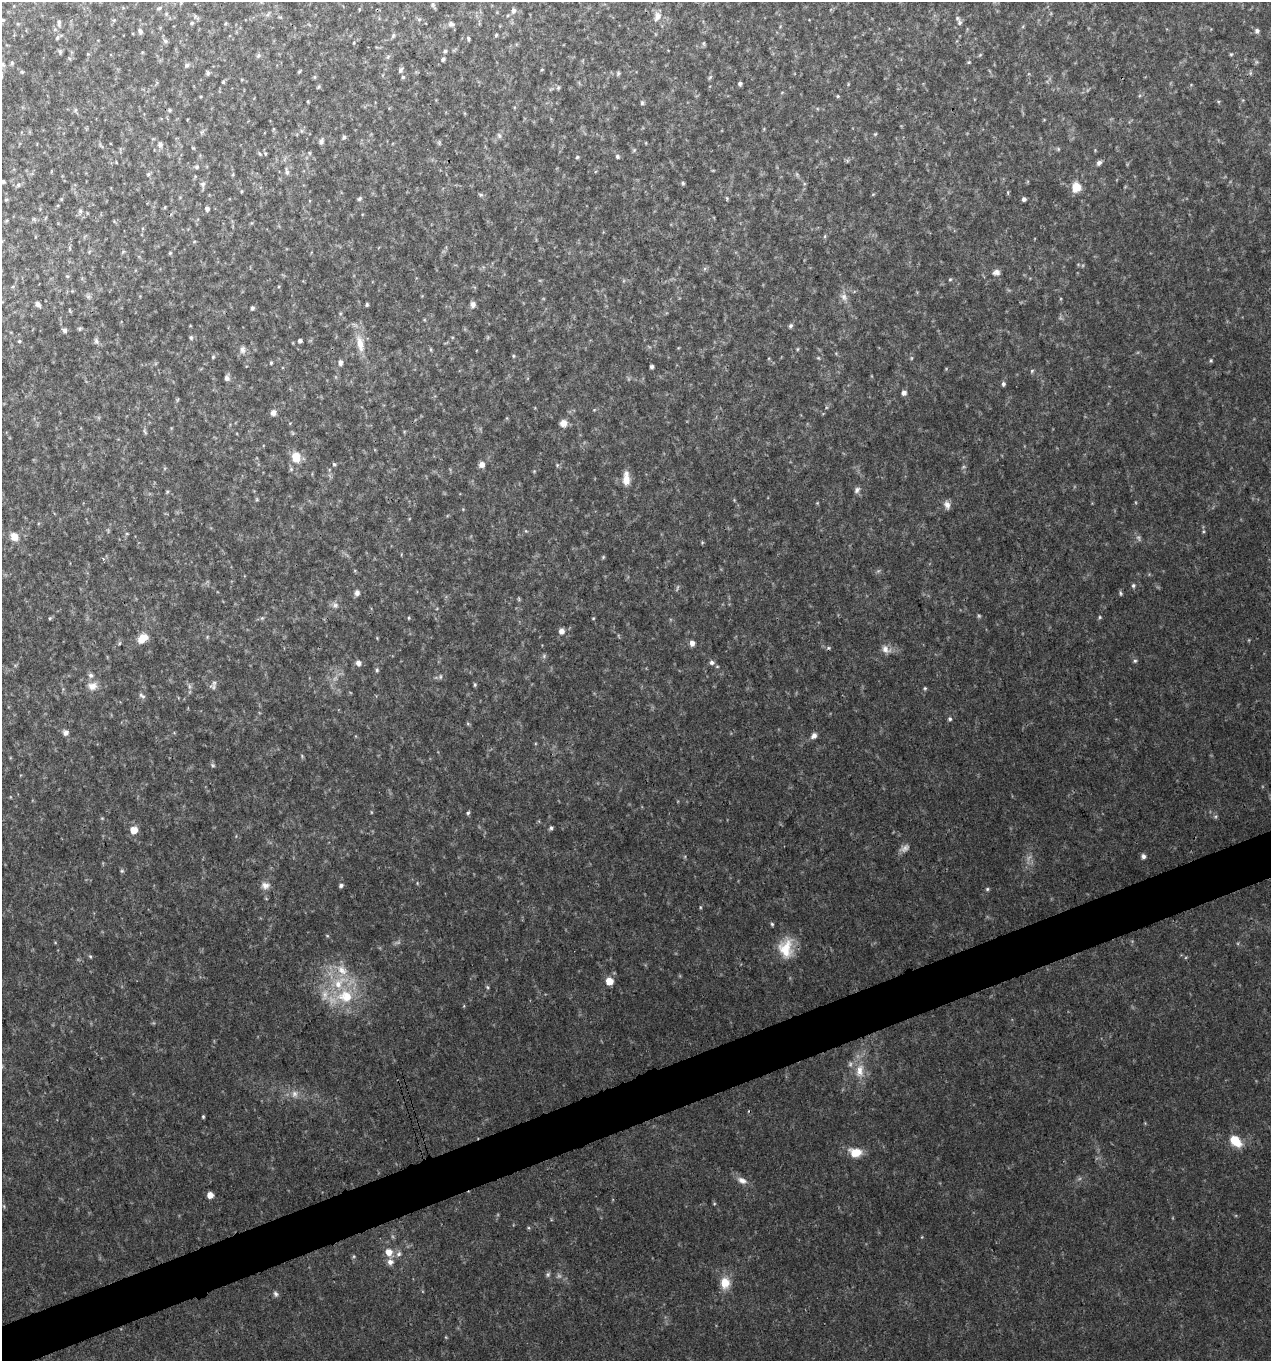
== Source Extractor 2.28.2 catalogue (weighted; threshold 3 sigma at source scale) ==
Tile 7 of 4 x 4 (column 3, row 2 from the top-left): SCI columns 2661-3929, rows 2721-4079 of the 5270 x 5442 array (HDU 1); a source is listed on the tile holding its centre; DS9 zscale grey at full resolution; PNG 1273 x 1363 px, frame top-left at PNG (2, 2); no overlay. Shown black and unused: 3% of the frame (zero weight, under 3 of 4 exposures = <1% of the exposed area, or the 3 px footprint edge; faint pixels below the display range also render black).
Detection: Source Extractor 2.28.2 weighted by HDU 2 'WHT'; one run over the whole footprint, this tile lists its part. Background 0.0298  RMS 0.0035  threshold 0.0158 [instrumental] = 3 sigma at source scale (4.5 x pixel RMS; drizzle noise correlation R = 1.50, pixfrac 1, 0.0396/0.0396 arcsec/px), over >= 5 px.
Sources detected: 220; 12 too faint to see at this stretch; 2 cosmic-ray / hot-pixel residue — not listed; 3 inside a brighter listed object's ellipse — not listed separately; the other 203 listed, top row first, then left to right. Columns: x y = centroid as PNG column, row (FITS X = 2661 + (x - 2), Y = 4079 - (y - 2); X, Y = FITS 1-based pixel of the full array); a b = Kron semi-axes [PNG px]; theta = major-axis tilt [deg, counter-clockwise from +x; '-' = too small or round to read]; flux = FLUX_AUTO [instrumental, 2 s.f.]
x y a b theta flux
181 2 8 4 -82 0.5
433 6 11 4 -59 0.77
159 8 7 4 20 0.59
514 11 7 6 - 1.2
268 14 8 4 46 0.71
657 16 14 9 79 2.7
419 19 6 5 - 0.63
3 20 4 4 - 0.28
114 20 5 5 - 0.44
59 23 9 5 -83 0.97
192 23 5 4 - 0.51
226 23 5 3 - 0.38
960 23 7 7 - 0.92
451 24 9 7 -22 1.3
140 31 6 5 - 1
1257 31 7 6 - 0.94
393 35 7 4 63 0.65
496 35 5 4 - 0.44
57 38 7 5 74 0.57
468 38 5 3 - 0.53
165 41 7 5 -23 0.81
704 43 7 4 -82 0.5
445 51 5 5 - 0.56
60 52 6 5 - 0.66
1231 54 5 4 - 0.44
258 55 8 5 49 0.72
980 55 6 4 45 0.43
388 57 6 5 - 0.64
443 59 6 5 - 0.68
969 62 5 4 - 0.42
1256 62 6 4 72 0.5
12 63 6 5 - 0.55
3 64 9 5 -47 0.84
187 65 6 5 - 0.9
542 69 5 3 - 0.29
400 70 8 5 63 0.83
299 71 5 4 - 0.4
208 73 6 5 - 0.72
618 73 7 5 58 0.62
1250 73 6 4 90 0.55
403 77 4 4 - 0.54
710 77 7 4 58 0.56
223 82 4 4 - 0.42
740 84 5 4 - 0.75
318 87 5 4 - 0.49
558 88 6 5 - 0.6
838 96 5 4 - 0.44
642 103 6 5 - 0.64
75 110 7 5 49 0.66
169 110 5 5 - 0.49
875 134 6 3 44 0.4
499 136 8 6 -58 0.99
344 137 6 5 - 0.59
321 141 7 5 63 1.1
439 143 8 4 -72 0.59
160 145 9 7 -81 1.3
1058 149 6 5 - 0.52
634 150 6 4 46 0.48
310 153 6 3 -71 0.35
265 154 6 4 -71 0.52
617 156 6 5 - 0.73
577 157 4 4 - 0.5
116 162 4 2 - 0.26
1099 163 7 5 45 1.2
197 167 6 5 - 0.73
287 171 10 5 -80 1.1
148 174 6 5 - 0.58
3 181 4 3 - 0.66
683 183 5 4 - 0.57
203 184 10 6 88 1.1
18 185 7 6 - 0.94
1076 187 11 9 88 5.4
242 191 4 4 - 0.37
1008 193 6 3 -89 0.41
481 195 6 5 - 0.63
360 198 7 5 45 0.7
727 198 6 4 -51 0.42
1024 199 5 4 - 0.93
6 200 5 5 - 0.5
165 207 4 4 - 0.37
207 209 5 5 - 1.1
80 211 8 5 90 0.88
825 236 5 4 - 0.45
194 242 6 4 2 0.37
123 252 6 3 20 0.38
170 253 5 4 - 0.42
996 272 10 7 9 1.5
67 276 6 4 -40 0.49
950 279 5 4 - 0.41
88 297 9 5 -63 0.96
844 297 11 9 -47 2
38 304 7 5 -38 1.3
473 304 8 7 - 1.4
367 305 4 3 - 0.5
252 308 5 4 - 0.73
69 310 6 3 -71 0.4
790 326 6 5 - 0.71
80 329 5 5 - 0.56
64 330 6 6 - 1.1
191 338 6 5 - 0.59
19 341 5 4 - 0.45
96 341 9 6 -74 1.1
300 341 4 4 - 0.88
360 343 25 9 -78 5.9
431 349 5 3 - 0.41
797 349 6 4 89 0.36
243 350 11 7 87 1.6
513 356 5 3 - 0.41
213 357 6 4 69 0.5
818 358 5 4 - 0.41
911 358 6 4 89 0.47
1211 361 5 5 - 0.51
271 363 5 4 - 0.46
340 363 7 6 - 1.2
652 367 4 4 - 0.83
1032 371 6 4 47 0.52
227 378 7 6 - 1.3
1003 384 6 5 - 0.83
904 393 5 5 - 1.5
177 400 6 4 71 0.42
273 413 8 7 - 1.4
563 423 8 7 - 2.6
145 432 8 4 -56 0.6
296 457 12 10 -80 5.6
334 464 5 5 - 0.53
482 464 7 7 - 1.8
557 465 5 4 - 0.46
291 469 6 6 - 0.65
534 471 4 4 - 0.32
626 479 19 8 -90 3.9
857 490 9 7 53 1.2
167 492 5 4 - 0.41
257 499 6 4 -61 0.43
947 505 11 7 -68 1.8
526 531 6 4 -71 0.38
127 533 5 3 - 0.37
14 537 10 8 -47 3.4
603 557 5 4 - 0.42
1133 586 6 5 - 0.7
357 593 8 7 - 1.3
1121 593 6 4 -82 0.56
519 599 6 4 73 0.43
335 605 9 8 - 1.5
1100 617 5 4 - 0.45
50 618 5 4 - 0.46
262 618 7 4 44 0.6
409 618 5 3 - 0.33
593 618 5 3 - 0.32
561 631 7 7 - 1.8
143 638 14 9 39 4.4
377 638 4 4 - 0.29
692 643 7 6 - 1.6
886 649 14 9 -33 2.5
544 656 7 5 49 0.7
1135 661 6 4 21 0.58
712 662 7 6 - 1.1
358 663 7 6 - 1.7
377 670 5 5 - 0.65
91 675 7 6 - 1.1
440 677 7 4 84 0.62
475 685 5 4 - 0.54
92 686 14 10 14 3.3
214 687 10 7 -40 1.2
925 688 5 4 - 0.47
142 696 10 5 -43 0.98
950 719 6 5 - 0.63
468 724 6 4 -19 0.45
66 732 7 6 - 1.5
814 736 8 6 49 1.5
302 756 6 3 -73 0.45
213 765 6 5 - 0.58
468 813 6 4 40 0.57
1216 816 6 4 45 0.53
551 828 5 5 - 0.73
134 830 6 6 - 5.9
1143 856 6 5 - 1.1
122 871 6 5 - 0.53
265 885 12 9 0 2.1
341 885 5 4 - 0.82
987 889 5 5 - 0.51
700 907 5 3 - 0.34
772 924 5 4 - 0.5
327 936 6 4 -2 0.37
786 948 26 18 86 9.4
90 956 5 4 - 0.47
342 970 20 14 -52 7.9
609 981 6 6 - 6.1
487 987 5 5 - 0.51
345 996 26 21 -2 17
860 1071 21 12 85 6.2
295 1094 10 8 -77 2.1
203 1117 4 3 - 0.43
1235 1141 15 10 -43 7.2
856 1152 13 9 -4 6.3
742 1180 14 8 -22 2.4
210 1195 5 5 - 3.4
389 1252 10 8 -61 3.6
399 1254 8 7 - 1.4
354 1256 5 4 - 0.47
390 1262 9 8 - 2
548 1274 8 5 74 0.74
725 1283 14 12 -88 5.6
276 1294 8 6 -58 1
Overlapping masked pixels (flux is a lower limit): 1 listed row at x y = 296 457
Isophote crosses this tile's border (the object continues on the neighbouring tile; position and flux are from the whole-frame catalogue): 3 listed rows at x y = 181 2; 3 64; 3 181